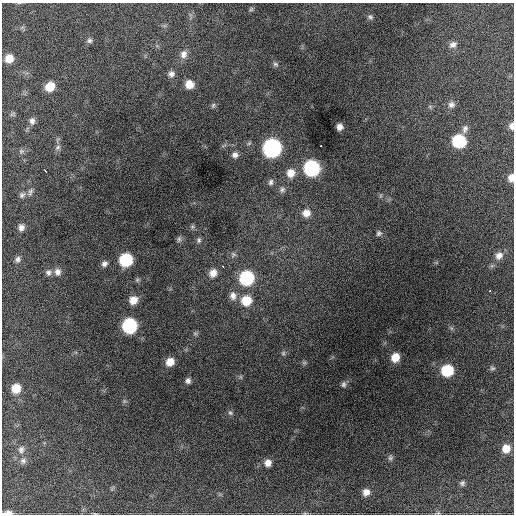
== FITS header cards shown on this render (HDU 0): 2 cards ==
NAXIS1  =                  512 / Axis length
NAXIS2  =                  512 / Axis length

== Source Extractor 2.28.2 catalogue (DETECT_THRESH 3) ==
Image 512 x 512 px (HDU 0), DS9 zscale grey, 1 PNG px = 1 image px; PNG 516 x 516 px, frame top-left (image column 1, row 512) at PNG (2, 3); no overlay
Background 1530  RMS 35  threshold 104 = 3 sigma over >= 5 px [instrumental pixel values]
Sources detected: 71; all 71 listed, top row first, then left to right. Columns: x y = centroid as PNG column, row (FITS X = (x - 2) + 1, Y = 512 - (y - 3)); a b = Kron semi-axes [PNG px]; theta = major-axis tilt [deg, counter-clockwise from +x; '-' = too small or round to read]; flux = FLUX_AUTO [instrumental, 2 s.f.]
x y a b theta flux
251 9 7 5 44 4100
370 17 8 6 -30 5900
89 41 7 6 - 6000
453 45 10 8 32 12000
183 54 11 9 77 15000
9 58 9 8 - 28000
275 64 7 5 -16 5400
171 74 8 8 - 10000
189 84 9 9 - 25000
50 86 8 7 - 38000
213 105 8 5 64 4400
451 105 10 9 - 11000
12 114 8 5 22 4100
32 121 9 7 85 9400
512 126 8 6 -89 9300
339 127 6 6 - 12000
465 129 11 7 70 10000
459 141 9 9 - 160000
321 146 3 2 - 2400
58 147 8 6 45 6600
272 148 10 10 - 560000
21 151 8 6 45 5300
235 155 8 7 - 9800
312 168 10 9 - 310000
45 171 4 2 - 5000
291 173 11 10 - 25000
511 178 8 6 87 15000
271 182 8 6 77 7200
282 190 9 7 56 7800
30 192 11 6 70 7500
22 195 8 7 - 7200
306 213 10 10 - 20000
21 227 9 7 83 11000
379 233 7 7 - 5800
179 239 9 6 81 5600
199 240 8 6 90 5700
233 254 8 7 - 6500
499 256 11 9 44 16000
18 259 8 8 - 8600
126 260 9 8 - 150000
104 264 8 6 40 8600
223 266 3 2 - 5500
48 272 9 8 - 8700
57 272 10 9 - 13000
213 273 10 8 54 20000
247 278 10 9 - 200000
489 291 3 3 - 5100
233 296 12 10 -89 16000
133 300 9 8 - 24000
246 301 11 10 - 50000
129 326 9 9 - 270000
195 333 7 4 0 4100
283 353 6 5 - 4600
395 357 8 7 - 31000
170 362 8 8 - 25000
304 363 6 6 - 4100
492 368 7 5 -13 4500
447 370 9 9 - 97000
241 377 6 4 -71 3200
188 381 7 6 - 7600
343 384 8 6 87 6000
16 388 9 8 - 38000
230 413 7 6 - 5200
506 448 9 8 - 26000
21 449 11 9 87 11000
390 458 7 6 - 5400
23 461 8 8 - 8300
268 463 8 7 - 15000
462 483 6 6 - 5400
366 492 8 8 - 15000
8 513 10 4 3 14000
At the frame edge (FLAGS 8, measured only in part): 3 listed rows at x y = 512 126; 511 178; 8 513